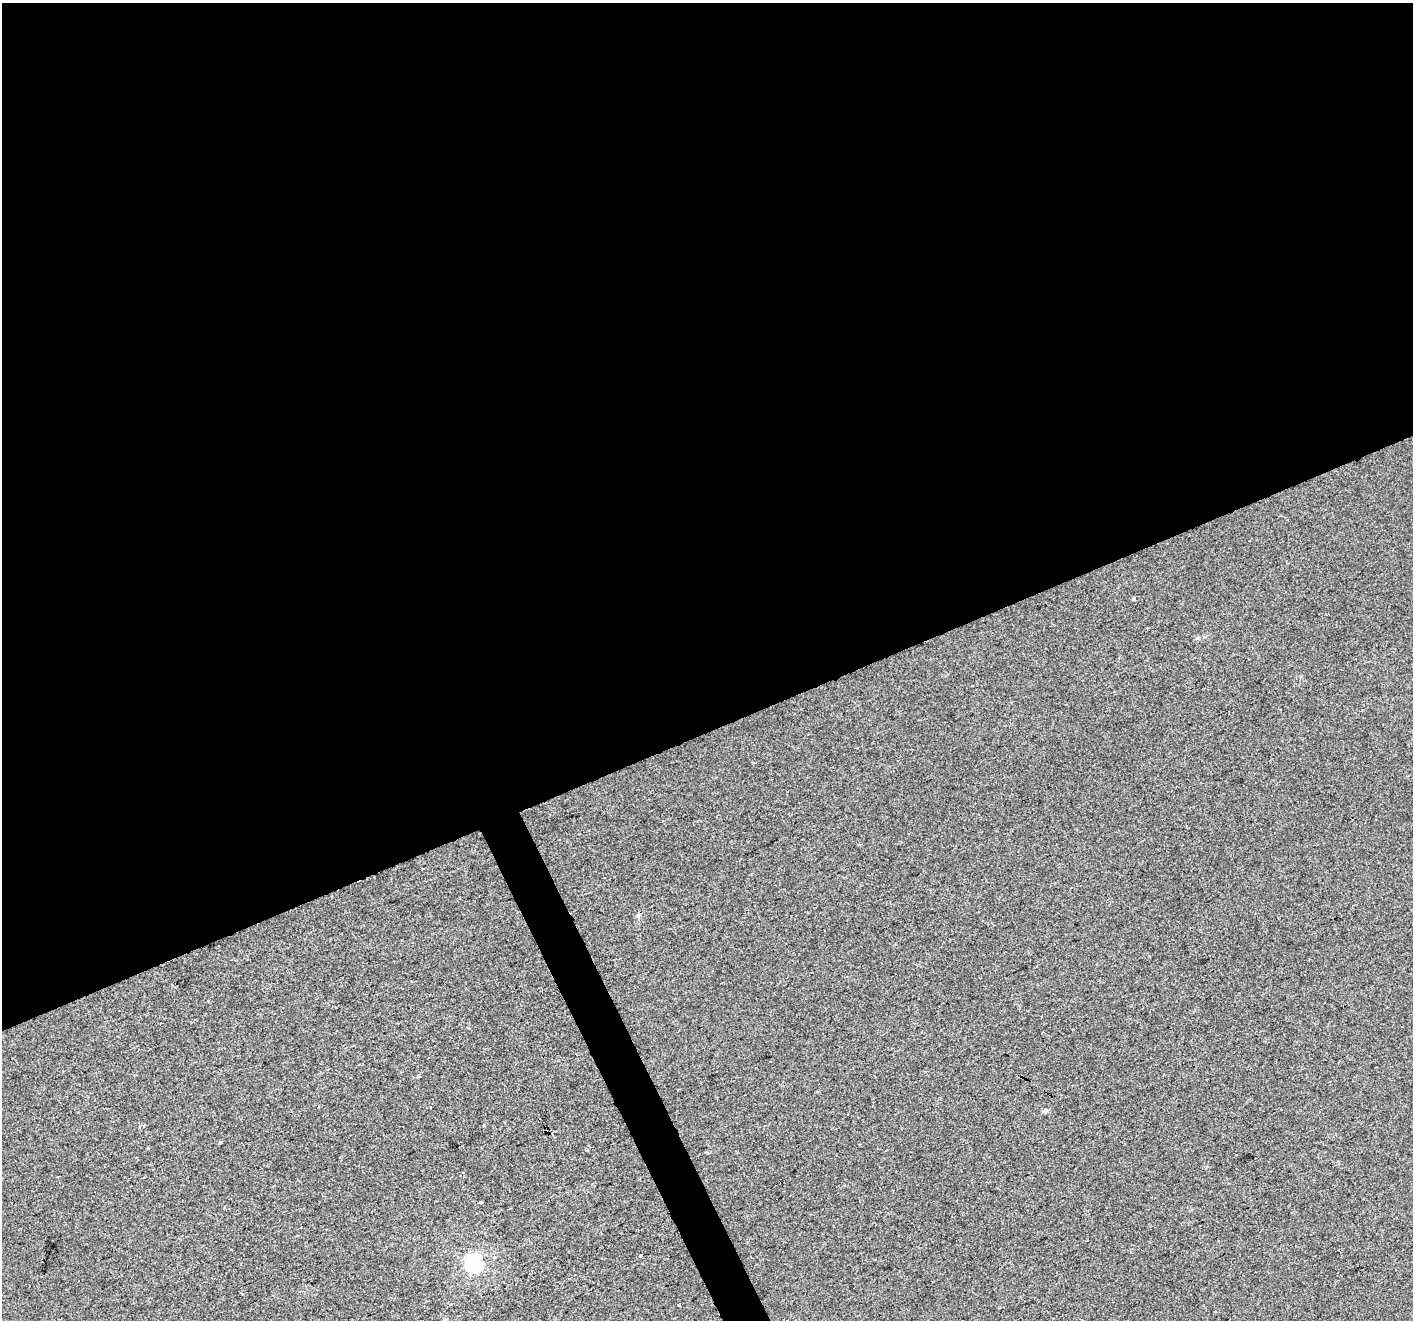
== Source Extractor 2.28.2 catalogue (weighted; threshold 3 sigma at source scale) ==
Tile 2 of 4 x 4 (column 2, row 1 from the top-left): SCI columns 1414-2824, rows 4102-5419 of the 5647 x 5507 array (HDU 1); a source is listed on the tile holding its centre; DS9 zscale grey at full resolution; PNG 1415 x 1322 px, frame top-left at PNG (2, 3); no overlay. Shown black and unused: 57% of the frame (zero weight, under 2 of 3 exposures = <1% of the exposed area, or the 3 px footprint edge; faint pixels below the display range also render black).
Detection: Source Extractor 2.28.2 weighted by HDU 2 'WHT'; one run over the whole footprint, this tile lists its part. Background 0.00657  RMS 0.0046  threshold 0.0208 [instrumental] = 3 sigma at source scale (4.5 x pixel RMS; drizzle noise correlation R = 1.50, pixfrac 1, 0.0396/0.0396 arcsec/px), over >= 5 px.
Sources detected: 9; all 9 listed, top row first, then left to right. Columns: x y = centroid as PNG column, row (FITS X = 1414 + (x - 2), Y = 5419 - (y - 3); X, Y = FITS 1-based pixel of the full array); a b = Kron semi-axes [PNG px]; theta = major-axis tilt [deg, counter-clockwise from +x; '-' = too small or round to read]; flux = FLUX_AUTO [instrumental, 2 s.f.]
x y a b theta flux
1134 598 3 3 - 1.1
1280 710 3 3 - 1.1
1045 1111 6 5 - 1.4
484 1125 3 3 - 0.49
148 1148 3 3 - 1.3
707 1153 4 3 - 0.78
640 1256 3 3 - 3.1
473 1263 6 6 - 170
679 1305 3 2 - 0.56